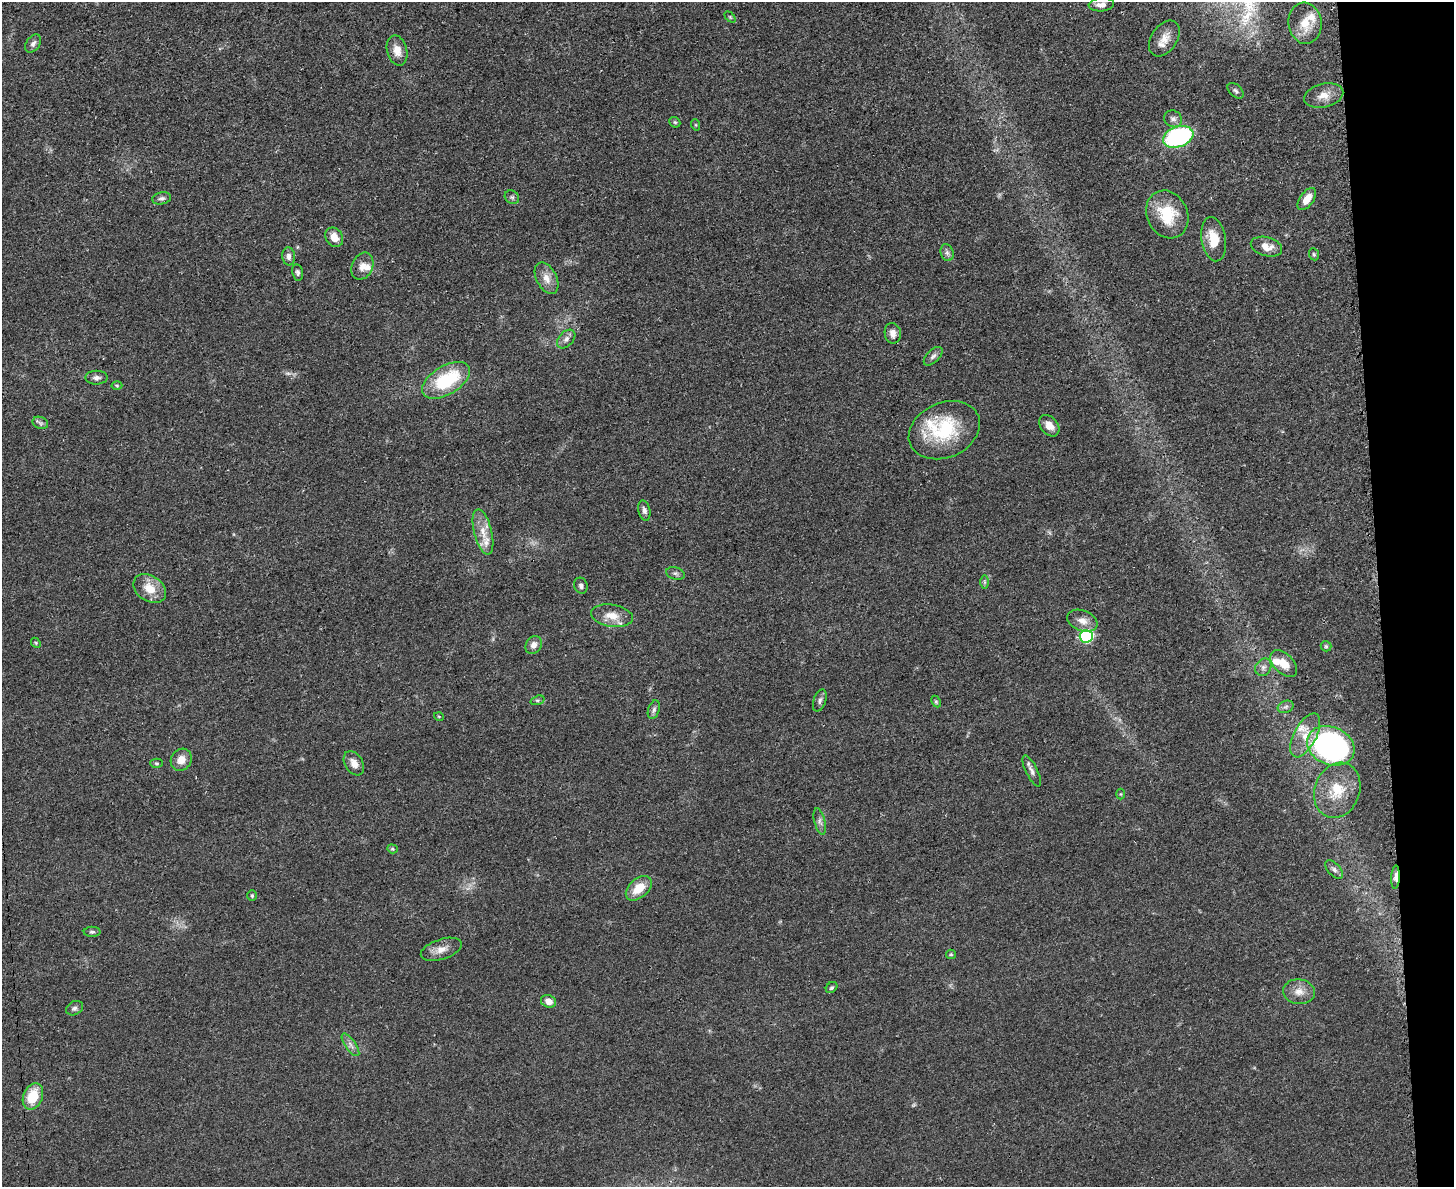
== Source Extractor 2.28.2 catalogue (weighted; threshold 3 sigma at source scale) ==
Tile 9 of 3 x 4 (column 3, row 3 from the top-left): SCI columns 3045-4496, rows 1198-2382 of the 4750 x 4765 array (HDU 1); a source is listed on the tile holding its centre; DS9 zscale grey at full resolution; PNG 1456 x 1189 px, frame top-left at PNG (2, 2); each listed source drawn as its Kron ellipse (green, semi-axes under 4 px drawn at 4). Shown black and unused: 5% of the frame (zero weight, under 3 of 4 exposures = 2% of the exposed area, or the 3 px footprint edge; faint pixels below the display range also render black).
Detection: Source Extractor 2.28.2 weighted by HDU 2 'WHT'; one run over the whole footprint, this tile lists its part. Background 0.0459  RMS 0.0051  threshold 0.0232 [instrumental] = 3 sigma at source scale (4.5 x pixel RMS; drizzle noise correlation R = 1.50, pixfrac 1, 0.05/0.05 arcsec/px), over >= 5 px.
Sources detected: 86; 2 too faint to see at this stretch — neither listed nor drawn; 7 inside a brighter listed object's ellipse — not listed separately; the other 77 listed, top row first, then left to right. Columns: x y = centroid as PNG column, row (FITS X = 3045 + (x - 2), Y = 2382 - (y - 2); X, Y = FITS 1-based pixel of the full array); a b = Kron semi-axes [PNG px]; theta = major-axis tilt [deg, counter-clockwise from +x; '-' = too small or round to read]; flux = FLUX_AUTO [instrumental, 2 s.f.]
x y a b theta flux
1101 5 13 6 4 3
730 17 6 4 -45 0.67
1305 23 21 16 -84 10
1164 39 20 13 56 6.1
33 44 10 6 52 2
397 50 15 10 -75 5.1
1236 91 9 6 -43 1.4
1324 95 20 11 13 6.7
1173 119 9 8 - 2.2
675 122 6 5 - 0.77
696 125 6 3 -71 0.54
1178 137 16 10 20 71
512 197 7 6 - 1.2
161 198 9 6 10 1.5
1307 199 12 7 54 6.5
1167 214 24 20 -64 19
334 237 10 8 -58 5.5
1214 239 22 12 -81 11
1266 247 16 9 -15 6.1
947 253 8 6 -74 1.8
1314 254 6 5 - 0.84
289 256 9 6 -84 2.2
362 266 14 10 65 4.2
298 272 8 5 -78 1.3
547 278 17 10 -63 5.1
893 333 10 8 -80 3.4
566 339 11 7 46 2.4
933 356 12 6 44 1.9
96 378 11 7 0 2.1
446 380 27 14 31 32
117 385 5 3 - 0.55
40 423 8 6 -23 1.4
1049 426 12 8 -50 4.6
944 430 37 27 23 36
644 510 10 6 -78 1.8
483 532 23 9 -76 7.2
675 573 9 6 -16 1.5
984 582 6 4 -90 0.9
581 586 8 6 -73 1.6
150 588 17 12 -34 9.2
612 616 21 11 -9 7.8
1082 621 15 10 -21 4.6
1086 636 7 6 - 77
36 643 5 4 - 0.62
534 645 9 7 57 3.2
1326 646 5 5 - 0.79
1284 664 16 9 -44 6.9
1263 667 9 7 55 2
537 700 7 4 18 0.83
820 701 11 6 71 1.8
936 701 6 4 -63 0.72
1286 707 8 6 20 1.5
654 710 9 5 72 1.6
439 717 5 3 - 0.41
1305 735 24 11 62 9.1
1331 746 25 19 -23 140
181 760 11 10 - 5.4
156 763 6 4 -2 0.82
354 763 13 8 -58 4
1032 771 17 5 -64 2.5
1337 790 28 22 70 15
1121 794 5 3 - 0.52
820 821 13 5 -76 2.1
392 849 5 4 - 0.75
1334 869 11 6 -47 1.9
1395 877 12 4 88 2.8
639 888 15 9 41 10
252 896 5 5 - 0.79
92 932 8 5 1 1.1
441 949 21 10 18 5.3
951 954 5 4 - 0.64
832 988 6 5 - 0.92
1299 992 16 12 -7 5.6
549 1001 8 6 -23 4.2
74 1008 9 6 29 1.6
350 1045 13 5 -55 2.4
33 1096 14 9 68 14
Overlapping masked pixels (flux is a lower limit): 1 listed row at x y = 1395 877